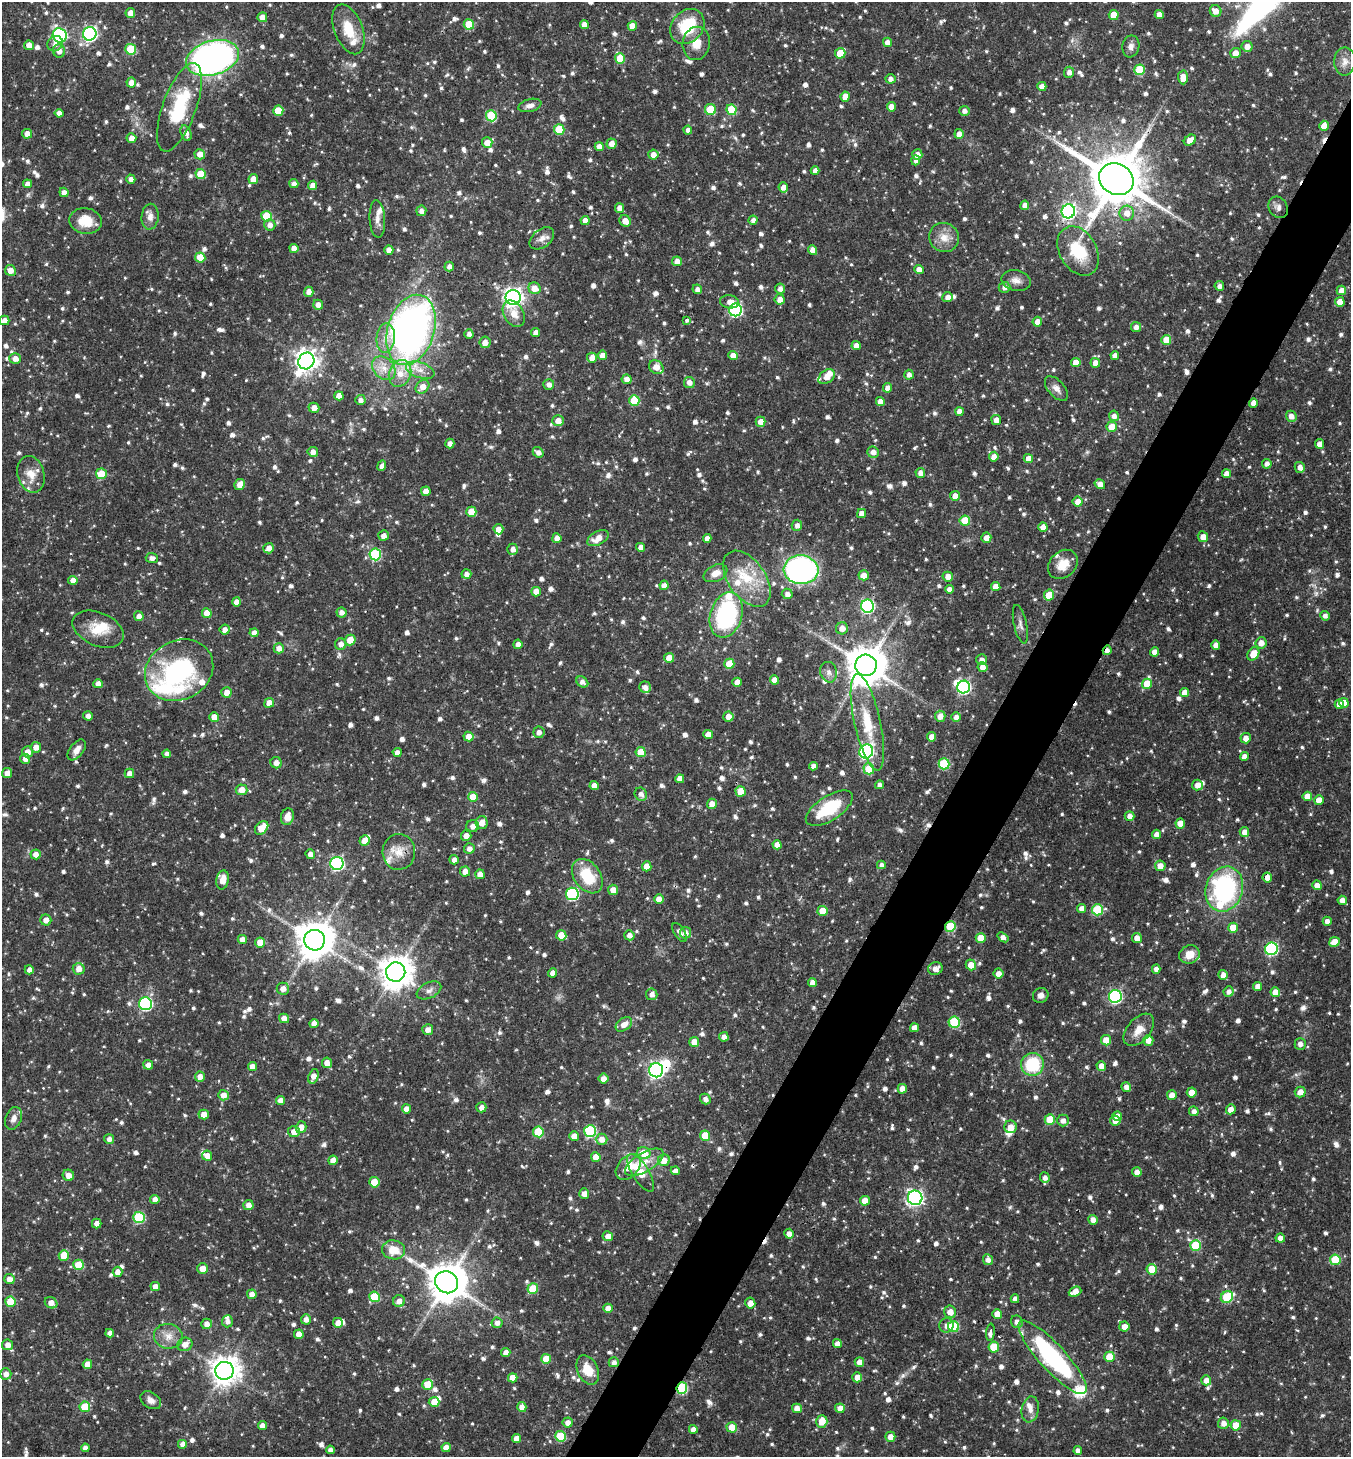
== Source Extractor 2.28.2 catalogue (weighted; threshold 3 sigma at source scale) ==
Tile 10 of 4 x 4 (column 2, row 3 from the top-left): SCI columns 1500-2848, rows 1462-2916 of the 5834 x 5828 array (HDU 1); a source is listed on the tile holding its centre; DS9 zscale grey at full resolution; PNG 1353 x 1459 px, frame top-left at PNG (2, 2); each listed source drawn as its Kron ellipse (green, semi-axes under 4 px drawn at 4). Shown black and unused: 5% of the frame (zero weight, under 3 of 4 exposures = <1% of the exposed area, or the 3 px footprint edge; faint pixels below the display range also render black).
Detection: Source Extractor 2.28.2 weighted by HDU 2 'WHT'; one run over the whole footprint, this tile lists its part. Background 0.0593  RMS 0.0034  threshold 0.0151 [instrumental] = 3 sigma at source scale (4.5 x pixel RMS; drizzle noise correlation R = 1.50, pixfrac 1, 0.05/0.05 arcsec/px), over >= 5 px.
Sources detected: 1255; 1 too faint to see at this stretch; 6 inside a brighter object's white glare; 5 cosmic-ray / hot-pixel residue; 1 long thin detection or spike segment (spike, bleed or trail) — neither listed nor drawn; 33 inside a brighter listed object's ellipse — not listed separately; of the other 1209, all 500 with FLUX_AUTO >= 1.57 (the completeness limit of this list) listed and drawn (709 fainter detections not listed), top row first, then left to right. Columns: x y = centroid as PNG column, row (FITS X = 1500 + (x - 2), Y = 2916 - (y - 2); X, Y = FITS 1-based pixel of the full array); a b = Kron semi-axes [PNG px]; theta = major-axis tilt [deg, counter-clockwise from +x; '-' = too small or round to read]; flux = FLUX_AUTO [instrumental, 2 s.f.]
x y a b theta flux
1216 11 6 5 - 3.1
130 13 5 4 - 2.6
1114 15 5 5 - 7.4
1159 15 4 4 - 2.5
262 17 5 5 - 2.7
469 24 5 5 - 9.5
584 24 4 4 - 2.7
632 26 5 5 - 3.9
687 26 19 15 49 15
348 29 26 14 -69 8.6
90 34 7 6 - 69
60 35 7 7 - 43
887 42 4 4 - 2.6
696 43 17 13 80 4.8
55 44 8 7 - 2
29 45 5 5 - 2.9
1131 46 11 8 79 1.7
1247 46 5 5 - 2.7
131 49 5 5 - 14
59 51 6 6 - 2.2
840 53 5 5 - 7.8
1235 53 5 5 - 3.5
212 58 27 17 16 150
620 59 5 5 - 11
1345 61 14 10 89 3
1140 70 5 5 - 14
1069 72 5 5 - 1.8
1183 77 7 5 -88 3.6
890 79 5 4 - 1.7
131 82 5 5 - 2.6
1042 86 4 4 - 2.2
845 96 5 4 - 3.9
530 105 12 6 13 1.8
179 107 47 16 70 22
891 107 4 4 - 3.2
710 109 5 5 - 12
732 110 5 5 - 13
278 111 5 5 - 9.1
964 111 5 5 - 1.6
59 113 4 4 - 2.2
491 116 6 5 - 16
1324 126 5 4 - 3.8
559 130 5 5 - 12
688 130 4 4 - 1.7
186 133 8 5 -71 1.9
27 134 5 5 - 2.7
959 134 5 4 - 2.2
131 138 5 5 - 2.5
1190 140 7 5 35 3.4
487 143 5 5 - 3.4
611 144 5 5 - 2.8
599 147 4 4 - 2.6
200 154 5 5 - 2.7
653 154 5 5 - 2.7
917 155 5 5 - 2.6
916 160 5 4 - 1.6
815 171 4 4 - 2.2
201 174 5 5 - 11
131 179 4 4 - 1.7
253 179 5 4 - 4.1
1116 179 18 15 -32 2200
294 183 5 4 - 1.6
27 184 4 4 - 2.1
312 185 5 4 - 2.8
783 187 5 4 - 2.7
64 192 5 4 - 2
1025 205 4 4 - 2.6
1278 207 11 9 -55 1.8
619 208 5 4 - 2
421 211 5 5 - 1.8
1068 211 7 6 - 83
1127 213 7 7 - 3.3
267 216 5 5 - 12
150 217 13 8 86 2.3
377 219 19 8 -87 2.5
585 220 4 4 - 2.6
753 220 4 4 - 1.6
85 221 16 13 -11 6.5
625 221 6 5 - 3.2
270 225 6 5 - 1.9
944 237 15 14 - 4.5
542 238 14 9 38 2.5
294 248 5 4 - 2.5
389 250 4 4 - 2.5
812 250 5 4 - 2.8
1078 251 26 18 -60 15
200 257 5 5 - 7.8
677 261 5 5 - 2.6
449 266 5 4 - 1.8
10 270 5 5 - 2.7
919 270 5 4 - 2.6
1016 280 15 10 -13 2.7
1219 286 5 5 - 1.6
1004 287 6 5 - 1.6
535 288 6 5 - 3.6
697 289 5 4 - 1.6
780 289 5 5 - 1.7
1341 290 5 4 - 3
309 292 5 4 - 1.8
513 297 7 7 - 160
948 297 5 5 - 2.5
780 299 5 5 - 2.5
729 302 9 6 -8 2.3
1340 302 5 5 - 3.9
318 305 5 4 - 2.3
735 310 6 6 - 49
514 314 14 9 -60 4.2
5 320 5 4 - 2.8
687 320 4 3 - 2.1
1037 322 5 5 - 2.6
1136 327 5 5 - 2
411 330 36 23 72 160
536 333 4 4 - 2.3
469 334 4 4 - 1.6
386 338 15 9 85 3.7
1166 340 5 5 - 5.8
485 342 5 5 - 2.8
856 346 5 4 - 2.3
602 355 5 4 - 2.8
733 355 4 4 - 3.5
1115 355 4 4 - 2
15 358 6 5 - 2.5
592 358 5 5 - 2.7
306 361 8 7 - 260
1076 363 5 4 - 3.6
1095 363 5 4 - 2.9
656 367 8 6 -39 3.5
384 368 13 10 -45 4
420 370 15 7 -19 3.2
400 373 14 11 68 4.9
909 375 5 4 - 1.7
827 377 9 6 37 4.2
627 379 5 5 - 2.5
689 382 5 5 - 2.3
549 384 5 5 - 1.8
422 387 8 6 44 3.2
888 388 4 4 - 2.5
1056 388 15 8 -48 2.3
339 396 4 4 - 2.9
360 400 5 5 - 1.6
634 400 5 5 - 13
880 401 4 4 - 2.7
1253 403 4 4 - 2.6
314 408 5 5 - 2.5
959 412 4 4 - 2.4
1114 416 5 5 - 1.6
1291 416 5 5 - 2.2
996 420 5 5 - 2.6
558 421 5 5 - 3.1
760 422 5 5 - 3.1
1112 427 5 5 - 5.4
450 443 5 4 - 1.7
1320 444 5 4 - 2.7
313 452 5 5 - 2.5
538 452 6 5 - 1.8
873 452 6 5 - 2.2
994 457 5 5 - 2.5
1028 459 5 4 - 3.7
1267 464 5 4 - 1.7
382 466 5 4 - 1.8
1300 467 5 5 - 2
920 473 5 5 - 1.9
31 474 18 13 -74 4.7
101 474 5 5 - 7.4
1227 474 4 4 - 2.6
1100 484 5 4 - 2.5
240 485 5 5 - 2.9
426 491 5 4 - 3.8
955 496 5 5 - 2.7
1078 501 5 5 - 2.6
471 512 5 5 - 7.7
861 513 4 4 - 2.6
965 521 5 5 - 10
797 525 5 5 - 1.7
1043 527 4 4 - 2.7
498 529 5 5 - 2.6
384 536 5 5 - 1.7
1203 537 5 5 - 2.6
557 538 5 4 - 2.8
598 538 11 6 28 3.8
707 538 4 4 - 2.4
986 538 5 5 - 2.6
641 547 4 4 - 2.3
269 548 5 5 - 2.8
513 549 5 5 - 2
375 554 6 5 - 24
152 558 6 5 - 1.7
1063 564 16 13 43 5.3
801 570 17 14 -4 84
715 573 12 8 25 3.3
466 574 5 5 - 1.8
864 575 5 5 - 3.5
948 577 5 5 - 2.8
747 579 31 18 -55 14
73 580 4 4 - 2.6
664 585 5 4 - 2
996 587 5 4 - 2.9
949 589 4 4 - 2.6
536 592 5 4 - 3.4
787 594 5 5 - 1.8
1049 595 5 5 - 6.4
236 602 4 4 - 2.5
868 606 6 6 - 51
341 612 5 5 - 1.6
207 613 5 5 - 5.8
726 615 23 15 73 41
139 616 5 4 - 2.6
1325 616 5 4 - 1.6
1020 624 20 6 -78 1.8
842 628 6 6 - 2.8
98 629 27 16 -24 8.6
225 630 5 5 - 2.4
254 633 4 4 - 2.1
350 640 5 5 - 5
1261 643 5 5 - 3
341 644 6 5 - 1.9
518 644 4 4 - 1.8
1216 645 4 4 - 2.5
279 648 5 5 - 2.6
1107 650 5 3 - 1.7
1155 652 4 4 - 2.7
1253 654 7 5 58 4.8
669 658 5 4 - 3.5
981 660 5 5 - 1.8
729 664 5 5 - 7.1
866 665 11 10 - 1100
982 667 5 4 - 2.7
179 670 35 29 27 52
829 672 10 8 -75 1.6
775 680 4 4 - 2.8
582 682 6 5 - 1.8
737 682 4 4 - 3.1
98 684 5 4 - 2.5
1147 684 5 5 - 8.3
645 687 6 5 - 1.6
964 687 6 6 - 56
226 692 5 5 - 2.7
1185 692 4 4 - 3.3
269 703 5 4 - 3.1
1344 703 5 4 - 4.8
1339 704 5 4 - 2.8
88 716 5 4 - 1.6
728 716 5 5 - 2.9
940 716 5 5 - 2.8
214 717 5 5 - 3.2
956 717 5 5 - 1.9
867 722 49 13 -77 14
539 732 6 5 - 1.6
708 734 5 4 - 2.6
468 737 5 5 - 3.1
931 737 4 4 - 2.6
1246 738 5 5 - 2.7
36 747 5 5 - 2.7
77 750 12 6 52 2.7
866 751 7 6 - 64
27 752 5 5 - 2.3
397 752 4 4 - 1.9
641 752 5 5 - 8.2
167 754 4 4 - 1.7
1244 756 4 4 - 2.2
25 759 5 5 - 1.9
276 763 5 5 - 2.2
944 764 5 5 - 18
813 766 4 4 - 2
869 769 5 5 - 10
7 773 5 5 - 2.2
129 773 5 4 - 2.5
680 779 4 4 - 3
594 785 4 4 - 2.7
880 785 4 4 - 1.6
1197 785 5 5 - 2.5
242 790 6 5 - 3.5
741 791 5 5 - 7.8
641 794 7 6 - 2
1307 796 5 4 - 4.2
473 797 5 5 - 6
1319 800 5 5 - 3.8
712 804 5 5 - 2.7
829 808 27 12 33 18
1130 816 5 4 - 2.1
287 817 8 6 75 2.9
482 823 6 6 - 3.1
1180 823 5 5 - 4.7
473 826 6 6 - 2.1
262 828 8 5 44 6.2
1244 832 5 4 - 2.9
1156 834 4 4 - 2.5
466 836 5 5 - 2.6
364 841 5 5 - 3.1
777 845 4 4 - 2.5
469 848 5 5 - 1.9
399 852 18 16 86 5.4
36 854 5 5 - 2.5
310 854 5 4 - 2.5
454 860 5 4 - 2
337 863 6 6 - 61
881 865 4 4 - 1.6
647 866 5 4 - 4.4
1160 866 5 5 - 2.8
465 871 5 5 - 2.8
480 874 5 5 - 3.1
587 876 19 13 -54 13
1267 878 5 5 - 2.6
223 880 9 6 80 4.4
1317 885 5 4 - 2.5
1224 889 23 18 72 46
613 890 5 5 - 2.9
572 894 6 6 - 38
659 899 5 5 - 3
1342 900 4 4 - 2.4
1082 908 4 4 - 2.5
1097 910 5 5 - 20
823 911 5 5 - 7.4
46 920 5 5 - 2.8
1327 921 4 4 - 1.7
950 926 5 5 - 16
1233 928 5 5 - 5.2
679 932 11 5 -58 1.7
685 933 5 5 - 1.7
561 935 5 5 - 5.5
629 935 5 5 - 2.1
1003 937 6 4 -39 1.9
981 938 5 5 - 5.2
1137 938 5 5 - 2.8
242 939 4 4 - 2.6
315 940 10 10 - 870
260 942 5 5 - 4.3
1335 942 5 5 - 4.7
1271 949 6 6 - 41
1189 954 10 9 - 4.1
971 965 5 5 - 4
79 969 6 6 - 2.9
935 969 7 6 - 2.5
1156 969 4 4 - 1.9
29 970 4 4 - 1.7
396 972 10 9 - 630
553 973 4 4 - 2.7
998 973 5 5 - 2.6
1223 975 5 4 - 2.3
812 982 4 4 - 2.4
1258 986 4 4 - 2.6
283 989 6 6 - 2.3
429 990 13 8 26 1.9
1229 992 5 5 - 1.7
1275 992 5 5 - 4.1
652 994 6 5 - 1.9
1041 995 8 7 - 1.7
1115 996 6 6 - 52
145 1004 6 6 - 49
284 1018 5 4 - 2.8
954 1022 5 5 - 21
314 1024 4 4 - 2.7
624 1024 9 6 35 3.1
914 1028 4 4 - 2.8
428 1030 5 5 - 2.5
1139 1030 19 11 48 4.5
724 1037 5 4 - 2.2
1106 1040 5 5 - 4.7
1148 1040 5 5 - 3
694 1042 5 5 - 3.4
1300 1044 6 5 - 1.8
327 1063 5 5 - 2.7
1032 1064 11 11 - 18
148 1065 5 5 - 2.1
1101 1066 5 4 - 2.5
252 1067 4 4 - 2.7
656 1070 7 7 - 110
200 1076 5 5 - 2.5
313 1076 7 5 70 2.8
603 1079 5 5 - 2.8
1126 1087 5 4 - 1.9
902 1089 5 4 - 2.8
1192 1092 5 5 - 4.3
1300 1092 5 5 - 2.9
223 1095 5 5 - 2.5
1172 1095 5 4 - 3.3
705 1099 5 5 - 1.6
280 1100 4 4 - 2.7
481 1107 5 5 - 1.9
406 1109 4 4 - 2.6
1231 1109 5 4 - 2.7
1194 1111 5 4 - 1.6
204 1114 5 5 - 3.3
1117 1116 5 4 - 2.9
14 1118 12 8 68 1.9
1050 1120 5 5 - 10
1063 1120 6 6 - 2
1115 1121 5 5 - 2.9
301 1127 6 5 - 2.9
1010 1127 6 6 - 3
590 1131 6 6 - 31
294 1132 6 5 - 2.9
538 1132 5 5 - 13
574 1136 5 5 - 2.6
705 1136 5 5 - 8.8
109 1139 5 4 - 1.6
602 1139 6 5 - 2.6
644 1153 7 6 - 5.8
207 1156 5 5 - 2.6
596 1157 5 4 - 5.1
333 1160 5 4 - 3.1
664 1160 6 6 - 3.7
644 1162 22 9 31 4.9
628 1167 15 10 48 5.9
675 1171 4 4 - 1.6
1137 1172 5 5 - 2.3
641 1173 22 8 -58 7.6
68 1175 6 5 - 2.7
1045 1178 5 4 - 1.7
374 1182 5 5 - 7.1
584 1194 5 5 - 2.5
915 1198 7 7 - 100
155 1199 4 4 - 2.4
865 1201 5 5 - 5.2
248 1205 5 5 - 2.5
139 1217 6 5 - 24
1093 1220 5 4 - 2.7
97 1223 5 4 - 1.9
789 1234 5 4 - 2.2
608 1236 5 5 - 2.7
1280 1238 5 4 - 2
1196 1245 5 5 - 17
393 1250 11 9 -9 5.9
64 1255 5 5 - 5.9
988 1260 5 5 - 1.8
1335 1260 5 5 - 12
78 1265 5 5 - 7.8
202 1269 5 5 - 3.9
1152 1269 5 5 - 7
117 1272 5 5 - 2.5
9 1279 5 5 - 2.5
447 1282 12 10 -32 1000
155 1286 5 4 - 2.4
533 1289 5 5 - 9.9
1075 1292 6 5 - 3.2
252 1294 5 4 - 2.6
374 1297 5 5 - 13
1227 1297 6 5 - 19
1015 1299 4 4 - 1.9
399 1301 6 6 - 2.4
11 1302 5 5 - 11
51 1303 6 5 - 2.6
750 1303 5 5 - 2.6
608 1308 5 4 - 2.4
950 1312 6 6 - 3.1
997 1314 5 4 - 3.4
306 1319 5 5 - 1.9
227 1321 6 5 - 1.8
1017 1322 6 6 - 1.8
338 1323 5 5 - 3.8
497 1323 5 5 - 1.7
207 1324 5 5 - 2.5
946 1325 7 7 - 1.9
1124 1326 5 5 - 2.5
954 1327 5 5 - 16
990 1332 8 4 84 2.2
110 1333 4 4 - 1.7
299 1334 5 5 - 3.3
168 1336 14 12 -10 4
185 1344 8 6 23 2.7
837 1344 4 4 - 2.5
8 1345 5 5 - 2.5
994 1347 5 5 - 10
506 1352 4 4 - 2.4
1053 1357 48 13 -48 55
1109 1357 5 5 - 7.5
546 1359 5 5 - 6.4
614 1362 5 5 - 1.8
859 1362 5 5 - 2.5
87 1364 5 4 - 3.8
588 1370 15 10 -65 6.8
224 1371 9 9 - 450
6 1374 5 5 - 2.2
857 1377 5 5 - 3.3
513 1378 5 4 - 3.9
1206 1380 5 5 - 2.4
428 1385 5 5 - 9.7
682 1388 6 5 - 28
151 1400 11 7 -33 2.1
434 1402 5 5 - 4
85 1407 5 5 - 10
522 1407 5 4 - 2.7
797 1408 5 5 - 3
840 1408 5 4 - 2.6
1030 1409 13 8 79 2.5
822 1422 6 5 - 5
568 1423 5 5 - 2.5
1223 1423 5 5 - 2.4
1236 1425 5 5 - 6.2
262 1426 4 4 - 2.3
732 1427 5 5 - 5.3
693 1429 4 4 - 2.1
560 1436 5 5 - 13
890 1437 5 5 - 2.5
517 1438 4 4 - 2.7
183 1444 5 5 - 2.5
446 1447 4 4 - 2.7
85 1448 4 4 - 1.6
330 1450 4 4 - 1.7
1078 1451 4 4 - 1.8
Overlapping masked pixels (flux is a lower limit): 8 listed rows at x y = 1116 179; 1063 564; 1107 650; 950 926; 656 1070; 1053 1357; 614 1362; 682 1388